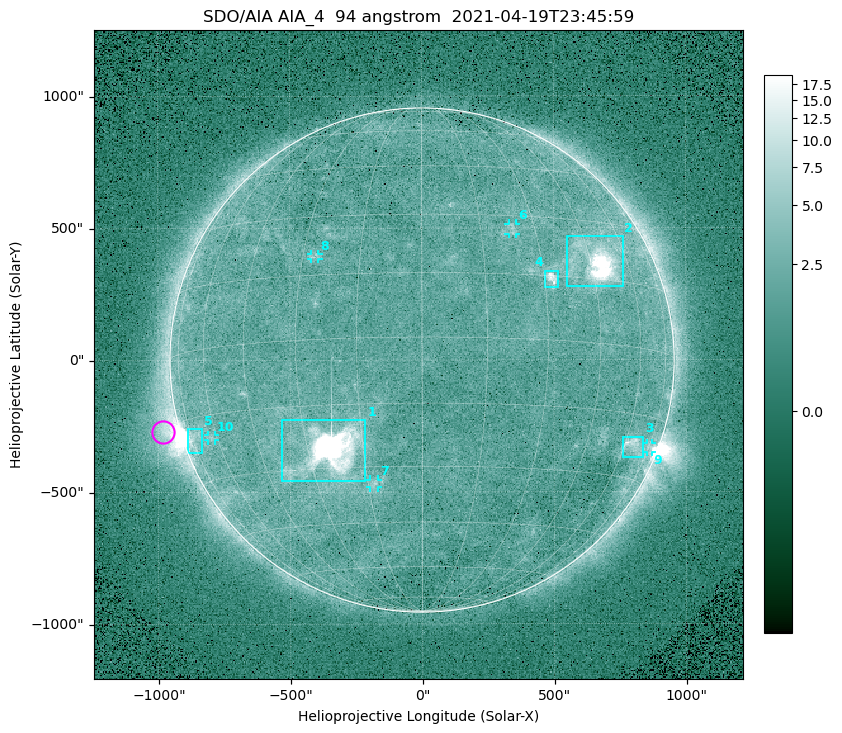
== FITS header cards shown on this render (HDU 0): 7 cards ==
TELESCOP= 'SDO/AIA '
INSTRUME= 'AIA_4   '
WAVELNTH=                   94
WAVEUNIT= 'angstrom'
DATE-OBS= '2021-04-19T23:45:59.12'
CTYPE1  = 'HPLN-TAN'
CTYPE2  = 'HPLT-TAN'

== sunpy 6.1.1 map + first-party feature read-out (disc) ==
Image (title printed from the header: SDO/AIA AIA_4  94 angstrom  2021-04-19T23:45:59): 512 x 512 px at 4.8 arcsec/px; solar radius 955 arcsec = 199 px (full disc in frame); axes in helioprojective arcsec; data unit not stated in the header (colour bar unlabelled)
Orientation: roll -0.138 deg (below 1 deg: not rotated)
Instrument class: DISC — disc imager (sunpy class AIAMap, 94 A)
Bright regions (active regions / flare kernels): reference = the median radial profile (limb darkening/brightening removed); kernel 5 px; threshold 5 sigma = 2.6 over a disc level ~1.8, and >= 1.15x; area >= 9 px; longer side >= 5 px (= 24 arcsec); searched inside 0.97 R_sun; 10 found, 10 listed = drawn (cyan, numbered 1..; 5 of them under ~33 arcsec drawn as corner ticks so the feature stays visible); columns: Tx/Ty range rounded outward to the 10 arcsec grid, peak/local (2 s.f.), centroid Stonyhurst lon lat
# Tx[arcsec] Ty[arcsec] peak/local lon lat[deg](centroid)
1 -540..-210 -460..-220 2231 -24 -26
2 550..760 280..470 42 +47 +19
3 760..840 -370..-290 4.5 +64 -22
4 460..520 270..340 7 +32 +14
5 -890..-830 -350..-260 5.9 -73 -19
6 330..360 470..520 2.8 +24 +26
7 -200..-170 -480..-450 3.1 -13 -34
8 -420..-390 380..410 2.8 -27 +20
9 850..870 -350..-310 3 +75 -22
10 -810..-780 -300..-280 2.6 -63 -20
Off-limb structures (1.02-1.3 R_sun): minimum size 50 px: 7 found; the strongest spans PA ~90..115 deg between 1.02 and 1.22 R_sun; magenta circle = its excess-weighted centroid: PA ~105 deg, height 1.07 R_sun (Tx ~-980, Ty ~-270 arcsec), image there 5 x the reference